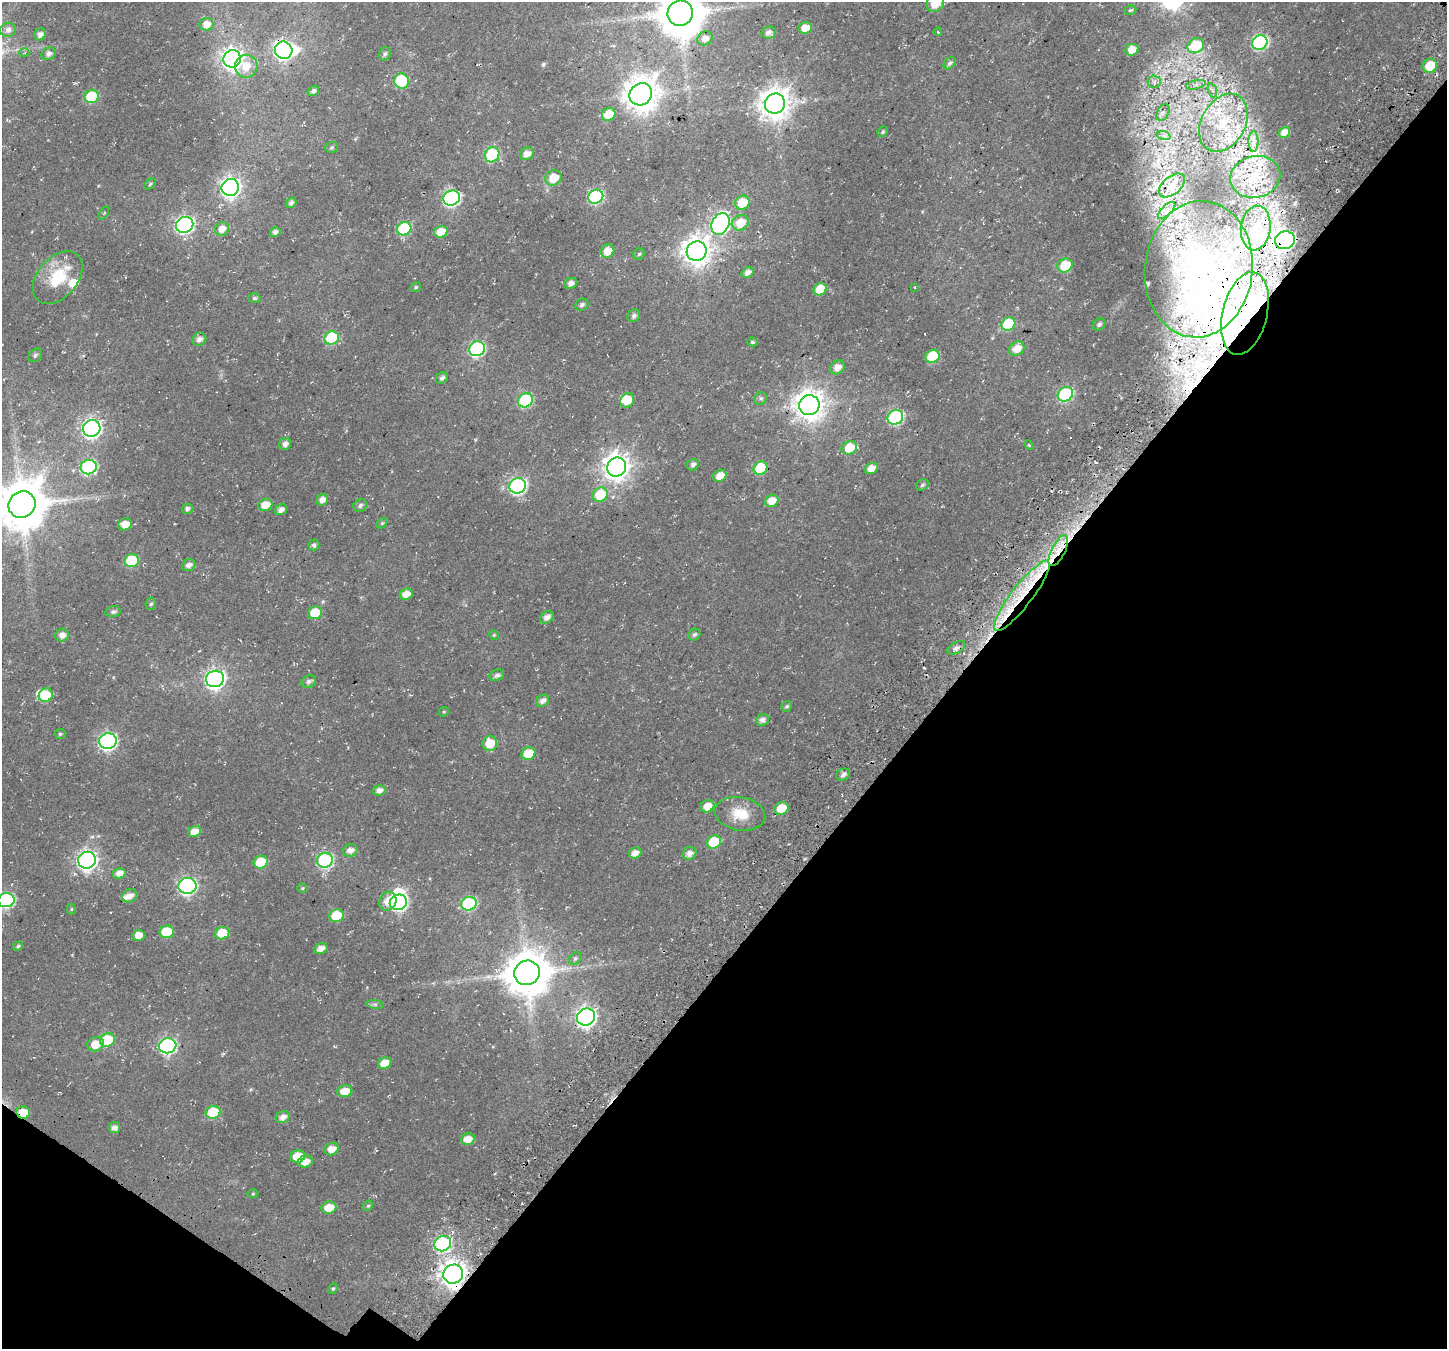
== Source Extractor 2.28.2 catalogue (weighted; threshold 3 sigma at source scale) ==
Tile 15 of 4 x 4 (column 3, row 4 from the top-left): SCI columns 3123-4567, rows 479-1825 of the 6237 x 6280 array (HDU 1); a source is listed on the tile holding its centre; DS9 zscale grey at full resolution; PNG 1449 x 1351 px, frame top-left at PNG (2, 2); each listed source drawn as its Kron ellipse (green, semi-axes under 4 px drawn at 4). Shown black and unused: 36% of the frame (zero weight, under 3 of 4 exposures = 13% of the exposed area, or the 3 px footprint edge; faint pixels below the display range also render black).
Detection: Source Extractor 2.28.2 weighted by HDU 2 'WHT'; one run over the whole footprint, this tile lists its part. Background 0.0184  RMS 0.0048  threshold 0.0215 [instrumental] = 3 sigma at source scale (4.5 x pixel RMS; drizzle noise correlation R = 1.50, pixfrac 1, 0.0396/0.0396 arcsec/px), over >= 5 px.
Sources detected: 216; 8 inside a brighter object's white glare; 3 cosmic-ray / hot-pixel residue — neither listed nor drawn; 15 inside a brighter listed object's ellipse — not listed separately; the other 190 listed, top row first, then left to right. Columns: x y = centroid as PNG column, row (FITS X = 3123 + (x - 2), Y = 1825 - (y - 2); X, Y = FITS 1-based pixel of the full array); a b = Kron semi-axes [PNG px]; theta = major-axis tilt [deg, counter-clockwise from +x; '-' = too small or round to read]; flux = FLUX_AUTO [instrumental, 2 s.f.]
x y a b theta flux
935 3 9 8 - 7.3
1130 10 6 4 19 0.74
680 13 13 12 - 2000
206 24 7 6 - 3.7
805 28 6 6 - 4.5
8 30 8 7 - 2.3
938 32 4 3 - 0.38
768 33 7 6 - 2.1
40 34 6 5 - 2.2
705 38 8 6 29 3.2
1260 42 8 7 - 88
1196 46 8 7 - 20
284 50 9 8 - 170
1132 50 6 5 - 5.8
24 53 5 3 - 0.41
48 54 7 6 - 2.1
385 54 7 5 71 1.2
232 59 9 8 - 260
950 63 7 5 46 1.3
246 66 11 11 - 6.9
1430 66 7 6 - 12
402 81 7 7 - 35
1154 82 6 6 - 1.4
1196 85 10 4 14 1.6
1212 90 7 4 -72 1.2
313 91 6 5 - 1.7
641 94 12 10 39 880
92 97 7 6 - 28
775 104 10 9 - 760
1163 112 9 5 63 1.4
609 114 7 6 - 11
1223 123 31 22 61 23
883 132 6 4 47 0.73
1284 132 6 5 - 3.8
1164 136 7 4 -19 1.2
1254 142 10 5 90 2.1
331 147 6 5 - 0.93
527 154 7 6 - 3.2
492 155 8 7 - 32
1255 177 25 20 12 15
554 178 8 7 - 8.8
150 184 6 4 46 0.71
1172 185 15 9 40 3.6
230 187 9 8 - 220
596 197 8 6 30 66
452 198 8 7 - 110
291 203 6 4 42 1.5
742 203 7 6 - 11
1167 210 11 5 45 1.7
104 213 7 3 58 0.45
740 223 9 7 28 8.4
720 224 11 8 64 160
185 225 9 8 - 140
1256 228 22 14 83 14
222 229 7 6 - 4.1
404 229 7 6 - 41
275 232 5 5 - 1.7
441 232 7 5 20 7.9
1285 240 10 9 - 170
608 251 7 6 - 6.1
697 251 10 9 - 620
639 254 5 5 - 0.72
1065 265 8 6 36 14
1199 269 68 54 84 68
747 273 6 4 33 3.1
58 278 30 20 49 19
571 283 6 5 - 2.4
416 287 5 4 - 0.62
914 287 3 2 - 0.35
820 289 6 6 - 11
254 298 6 4 2 0.87
582 305 7 5 34 1.4
1245 313 42 22 76 47
634 316 7 6 - 1.5
1008 324 7 6 - 23
1099 324 7 5 43 1.5
332 338 7 6 - 36
199 339 7 6 - 2.5
752 342 5 4 - 0.64
477 349 8 7 - 88
1017 349 8 6 33 5.8
35 355 7 5 47 1
933 356 7 6 - 22
837 367 7 6 - 3.6
442 378 6 5 - 1.6
1065 394 8 7 - 58
761 398 7 6 - 1.1
525 400 8 6 32 44
627 400 8 6 50 7.3
809 405 10 10 - 650
895 417 8 7 - 72
92 428 9 8 - 190
285 444 6 5 - 2.3
1029 445 5 3 - 0.5
849 448 8 6 26 11
693 465 6 5 - 1.7
89 467 8 7 - 78
617 467 10 9 - 530
760 468 7 6 - 20
871 468 7 5 35 4.7
720 476 7 5 35 5.1
922 485 7 5 33 1
518 486 8 7 - 110
600 495 8 7 - 16
322 500 6 5 - 2.9
772 501 7 5 28 5.3
22 504 14 13 - 2300
265 505 7 6 - 5.9
360 505 7 6 - 1.4
187 509 5 5 - 1.4
281 510 6 5 - 2.3
382 523 6 4 44 0.64
125 524 7 6 - 4.8
314 545 5 5 - 1.4
1058 551 17 7 63 6.7
132 561 7 6 - 26
189 565 7 5 20 2.2
406 594 6 5 - 4.1
1022 596 43 10 52 26
151 604 6 5 - 0.91
113 612 7 5 13 1.3
315 613 7 6 - 12
547 617 7 5 36 2.3
694 634 6 5 - 1.2
62 635 7 6 - 2.8
494 635 5 4 - 0.53
956 648 10 5 27 2
497 675 7 5 24 1.4
215 679 9 8 - 200
309 682 8 6 27 1.6
46 695 7 6 - 12
542 701 7 5 37 2.1
787 706 6 5 - 0.87
444 712 5 4 - 0.59
762 720 6 5 - 2.2
60 734 5 5 - 0.72
108 741 9 7 16 130
490 743 7 7 - 9.9
528 753 7 6 - 11
843 775 7 5 29 1.8
379 790 6 5 - 2.5
707 806 7 6 - 5.2
781 808 7 6 - 9.9
740 814 25 16 -9 11
194 831 7 5 27 4.8
714 842 7 6 - 19
350 850 7 6 - 2.8
635 853 6 5 - 3.5
690 853 7 6 - 2.8
87 860 9 8 - 210
325 860 8 7 - 70
261 862 7 6 - 14
119 873 6 5 - 3.3
187 886 9 8 - 120
302 888 5 5 - 0.66
130 896 8 6 28 2.9
6 900 8 7 - 75
388 901 10 8 61 5.2
398 902 9 7 22 110
469 904 8 7 - 53
71 909 5 4 - 0.56
336 916 7 6 - 14
167 932 7 6 - 17
222 933 7 6 - 12
139 935 6 5 - 4.5
18 946 5 4 - 0.86
321 948 7 5 21 3
575 958 7 5 48 0.97
527 973 13 12 - 1900
375 1004 9 4 -8 1.1
586 1017 9 8 - 210
107 1040 8 6 17 20
96 1044 8 7 - 6.8
168 1046 9 7 17 110
385 1063 7 5 23 7.8
345 1091 8 6 15 6.7
23 1112 7 6 - 8.9
213 1112 7 6 - 21
283 1117 7 6 - 2.6
114 1128 6 5 - 2.2
468 1139 7 6 - 5
331 1149 7 6 - 4.5
298 1156 7 6 - 10
305 1161 7 6 - 4.3
253 1194 5 3 - 0.44
368 1206 5 4 - 0.67
329 1208 7 6 - 7.4
443 1244 8 7 - 79
453 1274 10 9 - 510
333 1289 5 4 - 0.67
Overlapping masked pixels (flux is a lower limit): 8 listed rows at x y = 284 50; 1285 240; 1199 269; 1245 313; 1058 551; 1022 596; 23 1112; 453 1274
Isophote crosses this tile's border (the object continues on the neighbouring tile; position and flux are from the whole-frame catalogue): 4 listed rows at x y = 935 3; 680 13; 22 504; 6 900